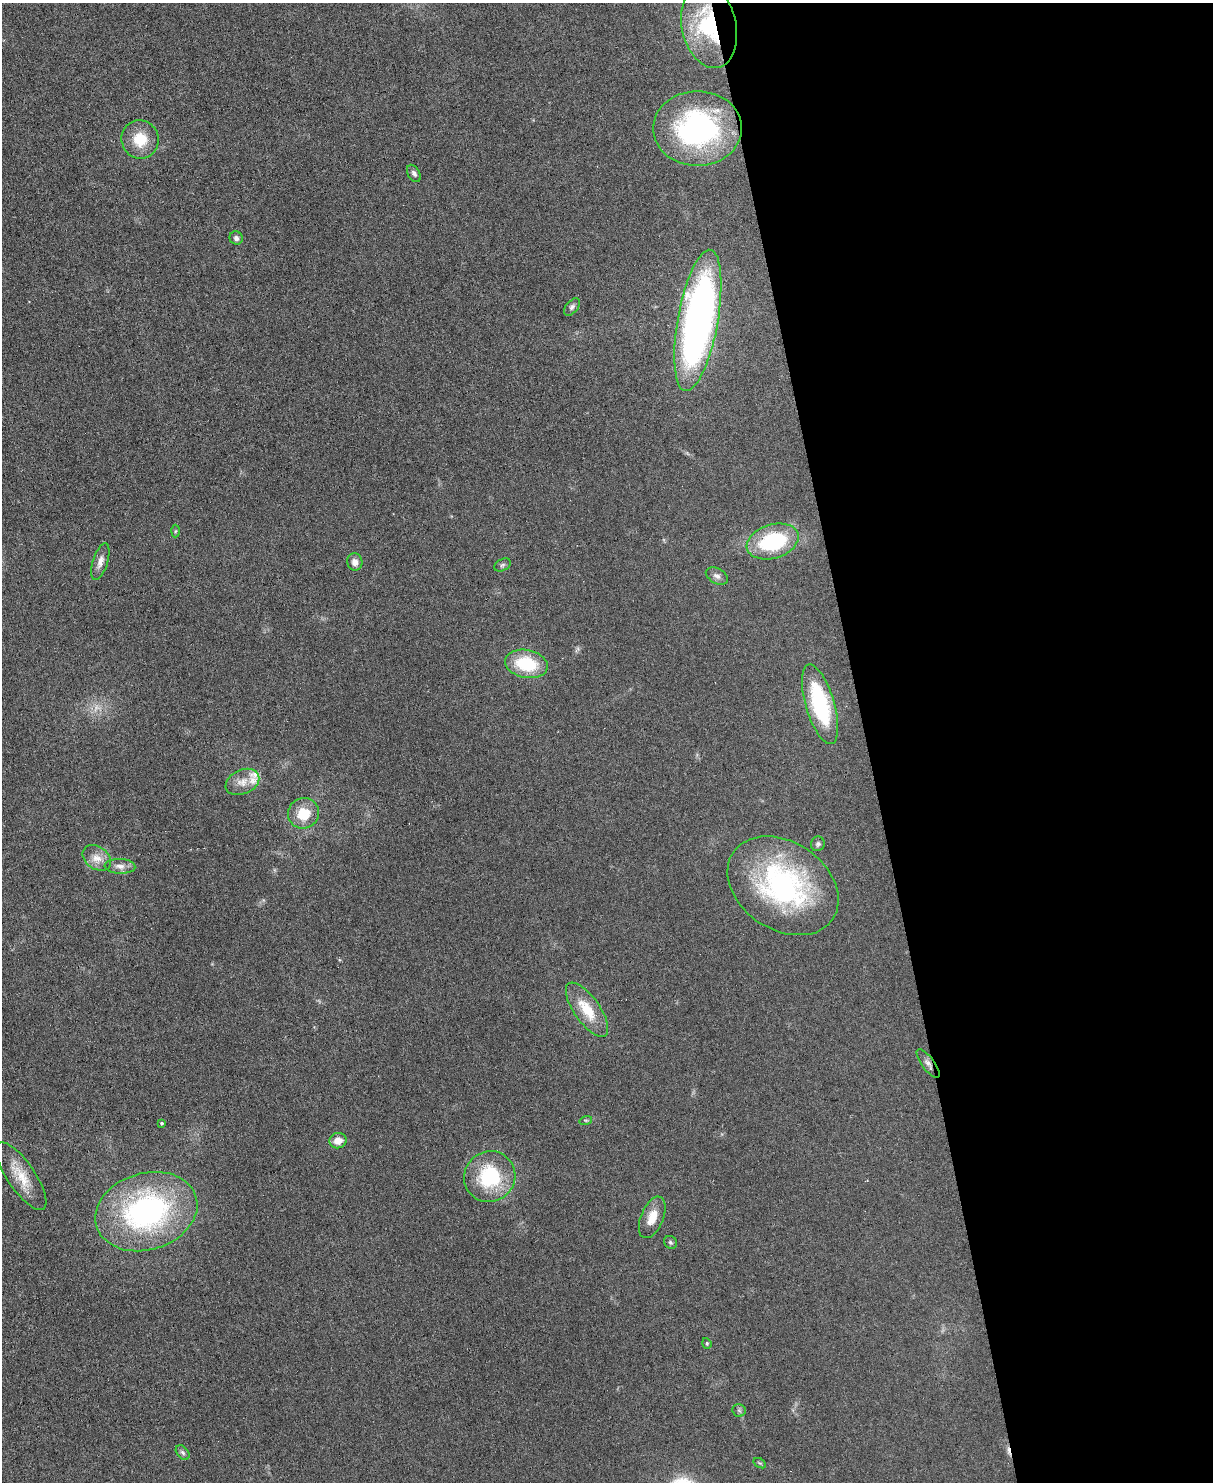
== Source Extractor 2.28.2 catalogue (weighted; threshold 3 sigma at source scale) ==
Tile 8 of 4 x 3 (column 4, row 2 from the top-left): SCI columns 3635-4845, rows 1619-3098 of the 4847 x 4831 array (HDU 1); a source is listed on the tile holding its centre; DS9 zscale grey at full resolution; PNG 1215 x 1484 px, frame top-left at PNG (2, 3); each listed source drawn as its Kron ellipse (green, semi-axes under 4 px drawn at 4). Shown black and unused: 29% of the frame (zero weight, under 3 of 6 exposures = <1% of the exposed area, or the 3 px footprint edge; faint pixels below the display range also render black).
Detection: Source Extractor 2.28.2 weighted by HDU 2 'WHT'; one run over the whole footprint, this tile lists its part. Background 0.0265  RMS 0.0038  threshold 0.0153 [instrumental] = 3 sigma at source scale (4.09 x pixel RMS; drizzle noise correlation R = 1.36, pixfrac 0.8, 0.05/0.05 arcsec/px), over >= 5 px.
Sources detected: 39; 1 too faint to see at this stretch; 1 cosmic-ray / hot-pixel residue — neither listed nor drawn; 2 inside a brighter listed object's ellipse — not listed separately; the other 35 listed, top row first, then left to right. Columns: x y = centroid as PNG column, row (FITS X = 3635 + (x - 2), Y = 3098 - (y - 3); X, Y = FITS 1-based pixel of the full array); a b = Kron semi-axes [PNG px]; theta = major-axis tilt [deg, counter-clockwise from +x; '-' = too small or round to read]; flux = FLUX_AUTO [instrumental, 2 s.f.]
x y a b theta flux
709 26 42 27 -77 31
697 128 44 37 0 62
140 139 19 18 - 8.9
414 173 9 6 -59 1.1
236 238 7 6 - 1.2
572 307 10 6 49 1.1
698 320 72 20 80 170
175 531 6 4 88 0.46
773 541 27 17 17 30
100 561 19 7 73 2.5
355 562 8 7 - 2.1
502 565 9 5 27 0.83
717 576 12 7 -28 1.6
526 664 21 14 -11 17
820 704 41 14 -74 34
242 782 18 12 25 3.9
304 813 16 15 - 9.7
818 844 7 6 - 0.94
97 858 15 11 -35 3.6
120 866 15 7 -3 2.2
783 886 60 44 -34 71
587 1010 32 13 -55 10
928 1063 17 6 -53 1.7
586 1120 6 4 17 0.5
162 1123 4 3 - 0.51
338 1141 9 7 15 3.1
21 1176 40 14 -56 8.8
490 1176 26 25 - 25
146 1212 52 38 17 78
652 1217 22 11 67 5.6
670 1242 7 6 - 0.68
707 1343 5 4 - 0.41
739 1410 7 6 - 0.76
183 1453 8 5 -50 0.9
760 1463 7 4 -32 0.53
Overlapping masked pixels (flux is a lower limit): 2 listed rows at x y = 709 26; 928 1063